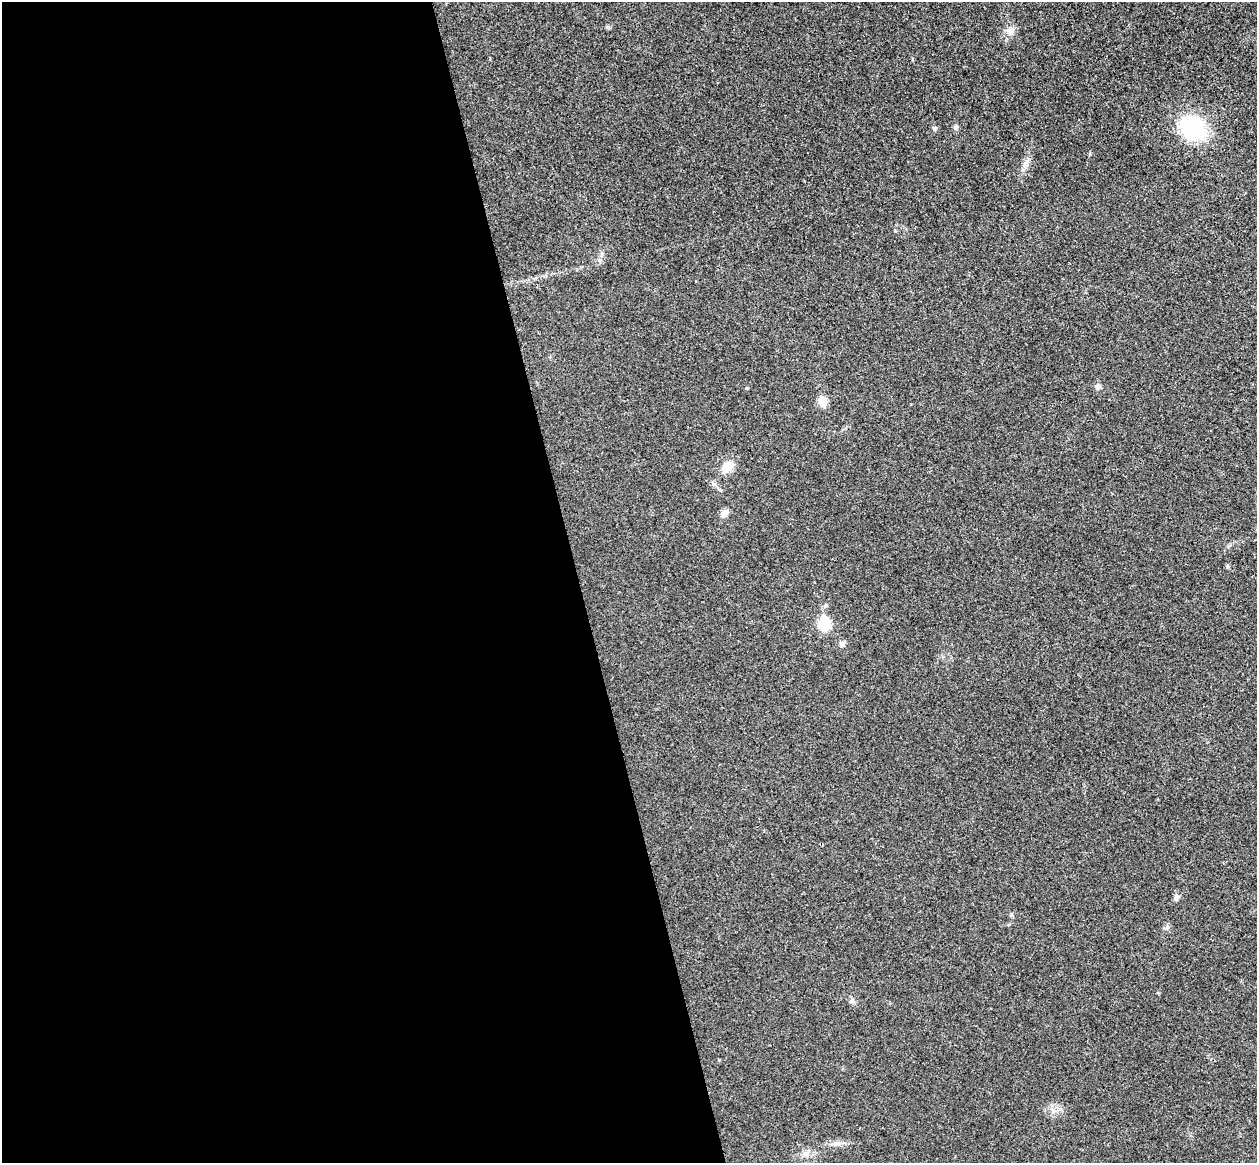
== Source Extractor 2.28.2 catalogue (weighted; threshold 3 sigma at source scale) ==
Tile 9 of 4 x 4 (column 1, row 3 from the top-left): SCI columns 57-1311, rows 1321-2481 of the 5134 x 5077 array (HDU 1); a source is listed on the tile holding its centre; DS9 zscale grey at full resolution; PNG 1259 x 1165 px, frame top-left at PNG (2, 2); no overlay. Shown black and unused: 46% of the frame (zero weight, under 3 of 4 exposures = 6% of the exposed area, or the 3 px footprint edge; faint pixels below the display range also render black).
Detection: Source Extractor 2.28.2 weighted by HDU 2 'WHT'; one run over the whole footprint, this tile lists its part. Background 0.0227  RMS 0.0047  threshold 0.0209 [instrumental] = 3 sigma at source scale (4.5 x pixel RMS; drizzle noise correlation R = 1.50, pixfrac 1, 0.05/0.05 arcsec/px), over >= 5 px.
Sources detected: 13; all 13 listed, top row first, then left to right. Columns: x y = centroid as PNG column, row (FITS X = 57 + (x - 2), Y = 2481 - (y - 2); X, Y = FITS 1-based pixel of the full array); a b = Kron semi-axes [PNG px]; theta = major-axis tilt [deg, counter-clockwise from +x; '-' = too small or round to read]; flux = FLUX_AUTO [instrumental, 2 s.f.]
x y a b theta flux
1011 31 11 9 76 2.7
956 127 7 6 - 1
1193 127 25 20 -46 36
934 128 5 5 - 1.1
1098 387 8 6 25 1.1
822 402 6 6 - 12
727 466 16 12 32 4.9
724 513 10 7 57 2.6
1227 566 5 5 - 0.56
825 605 6 5 - 0.85
824 623 7 6 - 32
842 644 7 6 - 1.2
1176 898 8 5 74 1.2
Unlisted compact peaks at least as high as the median listed source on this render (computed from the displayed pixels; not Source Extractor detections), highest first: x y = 1025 164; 895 231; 608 27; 1090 154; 1167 927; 837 1143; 1011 914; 852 1000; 719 1060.